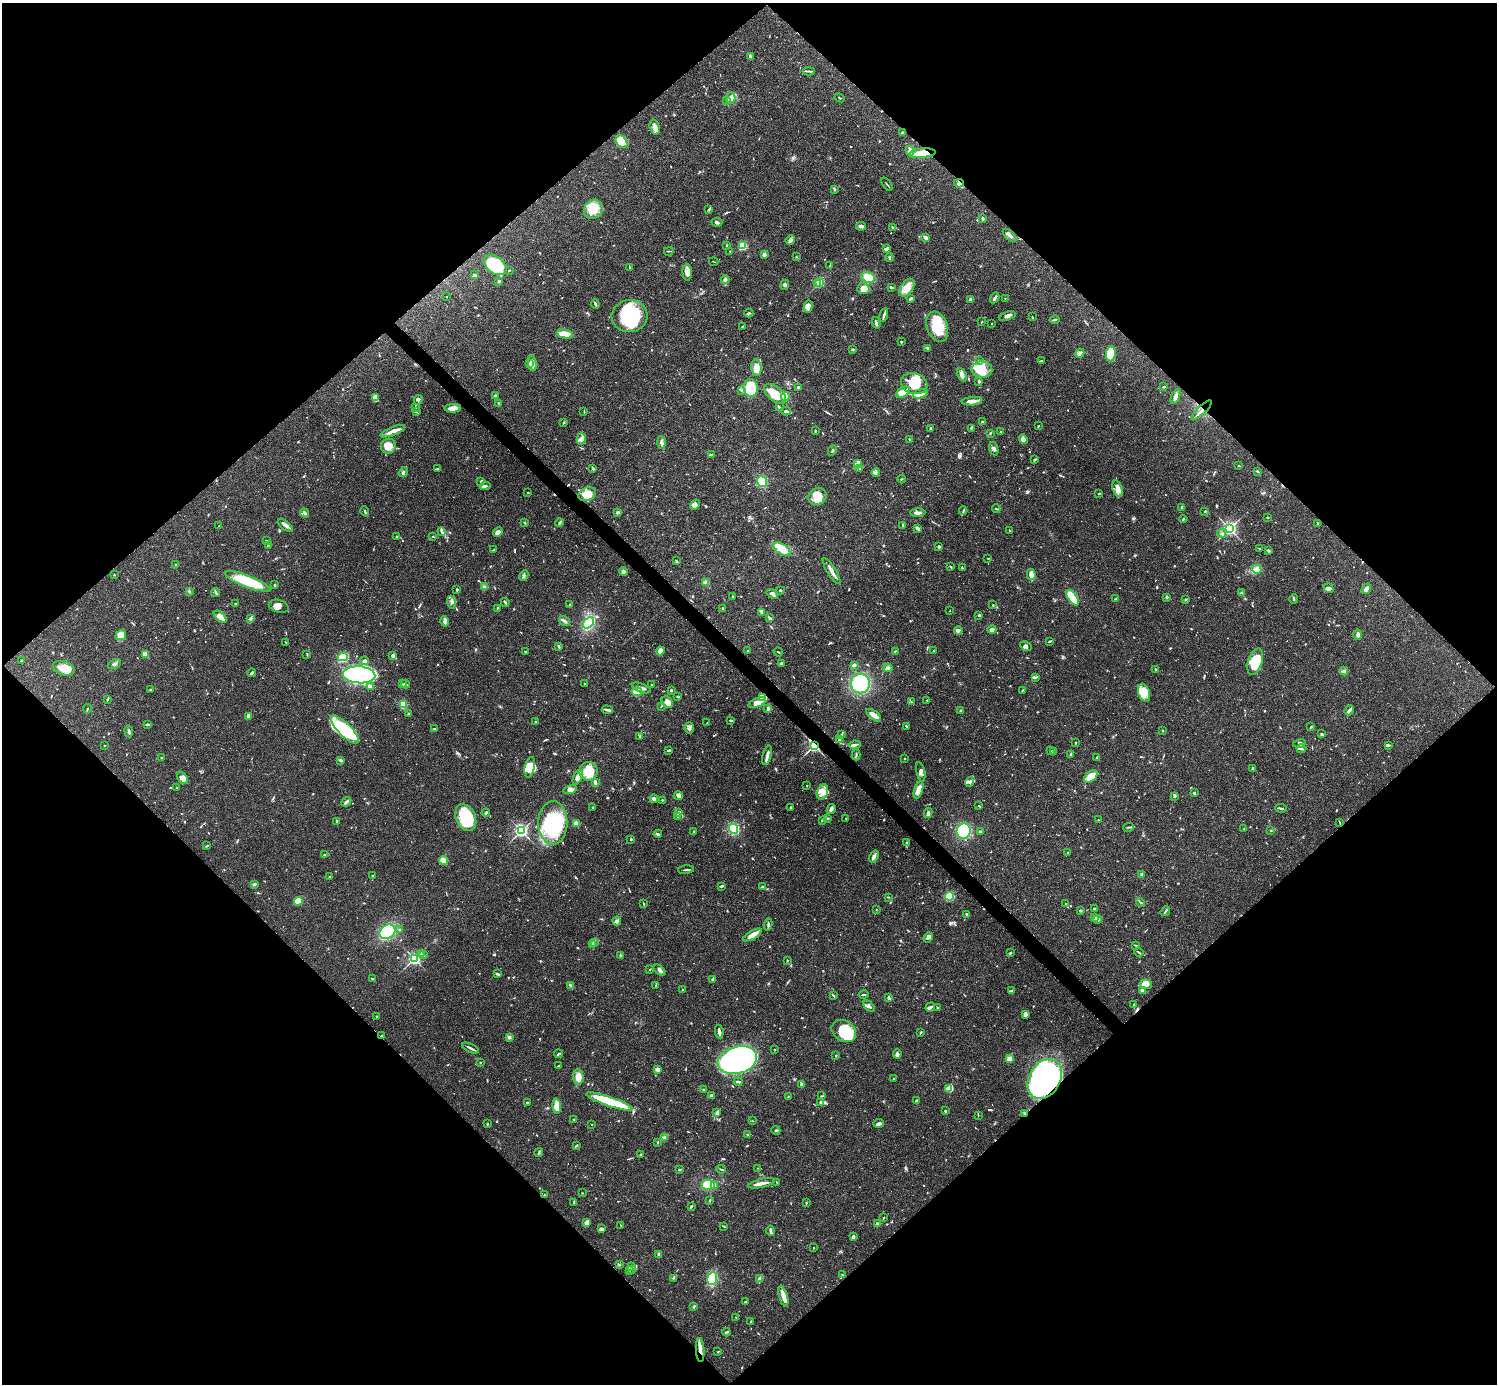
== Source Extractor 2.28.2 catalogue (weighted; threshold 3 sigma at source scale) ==
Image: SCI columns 1-5978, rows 158-5682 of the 5982 x 5981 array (HDU 1 of 3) = the unmasked area's bounding box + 8 px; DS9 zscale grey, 4 x 4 block average (1 PNG px = mean of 4 x 4 image px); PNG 1499 x 1386 px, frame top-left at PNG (2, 3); each listed source drawn as its Kron ellipse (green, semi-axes under 4 px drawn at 4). Shown black and unused: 51% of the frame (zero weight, under 3 of 4 exposures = <1% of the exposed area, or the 3 px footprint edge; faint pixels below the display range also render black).
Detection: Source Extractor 2.28.2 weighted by HDU 2 'WHT'. Background 0.0411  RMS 0.0027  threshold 0.012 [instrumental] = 3 sigma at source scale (4.5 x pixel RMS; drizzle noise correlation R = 1.50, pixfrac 1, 0.05/0.05 arcsec/px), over >= 5 px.
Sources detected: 1068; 4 too faint to see at this stretch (4 x 4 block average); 9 inside a brighter object's white glare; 8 cosmic-ray / hot-pixel residue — neither listed nor drawn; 28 coinciding with a brighter row at this scale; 68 inside a brighter listed object's ellipse — not listed separately; of the other 951, all 500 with FLUX_AUTO >= 0.999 (the completeness limit of this list) listed and drawn (451 fainter detections not listed), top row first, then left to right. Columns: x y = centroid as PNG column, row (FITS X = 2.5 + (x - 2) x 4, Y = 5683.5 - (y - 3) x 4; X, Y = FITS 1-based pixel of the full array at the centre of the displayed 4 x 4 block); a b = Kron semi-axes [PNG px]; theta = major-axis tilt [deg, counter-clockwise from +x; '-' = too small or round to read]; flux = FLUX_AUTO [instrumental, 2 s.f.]
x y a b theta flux
750 56 4 2 - 2.7
809 71 6 2 -1 2.3
731 98 5 4 - 8.1
840 98 5 2 - 1.7
727 101 3 2 - 2.4
655 127 8 5 -74 7.2
902 133 3 2 - 1.1
621 141 7 5 -49 43
910 151 5 3 - 6.7
922 153 13 4 6 27
959 183 5 4 - 6.7
887 184 7 2 -52 1.9
834 189 4 2 - 1.6
593 209 10 9 - 25
709 210 3 2 - 2.7
983 218 3 2 - 2.5
717 222 5 3 - 2.8
861 226 5 3 - 4.3
892 227 2 2 - 2
1010 235 8 3 -44 5.2
925 237 4 2 - 6
790 240 5 4 - 4.2
727 245 2 2 - 4.8
742 246 2 2 - 60
887 248 3 2 - 4.2
669 251 5 2 - 1.1
730 251 2 2 - 1
764 254 3 3 - 4.9
797 257 3 2 - 1.1
889 257 4 2 - 2
714 261 5 2 - 1.1
495 265 13 8 -36 93
830 266 2 2 - 1.2
630 267 4 2 - 1.7
509 270 2 2 - 1.4
687 272 8 4 -88 8
475 275 3 2 - 2
868 277 7 5 -22 23
725 280 4 3 - 3.2
499 281 2 2 - 12
820 282 2 2 - 150
817 284 2 2 - 14
785 285 5 3 - 3.1
891 287 3 2 - 1.9
907 288 10 6 55 15
863 289 6 5 - 17
447 296 2 2 - 1.1
995 298 6 2 59 4.8
1005 298 2 2 - 1.2
911 299 4 2 - 3.5
970 299 2 2 - 14
595 304 5 2 - 3.6
808 306 6 4 74 13
749 313 4 2 - 2.2
884 315 7 2 75 4
629 316 18 16 4 120
1007 316 8 4 18 5.7
1032 317 2 2 - 2
1055 320 5 2 - 2.8
982 322 2 2 - 1.1
876 323 6 3 -74 5
991 324 2 2 - 2.2
743 326 3 2 - 1.2
937 327 15 10 -70 51
565 334 8 2 -10 55
901 342 2 2 - 2
928 348 4 2 - 4.7
853 349 4 2 - 1.8
1080 353 5 3 - 4.3
1111 354 7 5 83 54
980 361 2 2 - 1.2
1041 361 3 2 - 1.9
532 363 8 3 -79 6.5
529 364 3 2 - 1.6
757 368 8 5 -82 14
982 369 10 8 -4 21
962 375 7 4 -63 6.1
979 381 3 3 - 1.9
914 384 13 10 -16 43
798 387 3 2 - 2.4
1163 387 3 2 - 2.3
751 388 9 7 -83 67
741 390 3 2 - 1.6
903 392 7 4 32 12
775 394 13 7 -40 37
920 394 8 4 20 10
495 396 3 2 - 1.4
785 396 4 4 - 22
1176 396 8 3 67 5.9
375 398 4 3 - 4.6
418 400 5 3 - 3.8
972 401 10 2 6 15
498 403 3 2 - 1.5
416 407 3 2 - 1.1
779 407 3 2 - 2.2
453 408 8 3 1 13
1202 410 13 2 43 5.9
584 411 3 2 - 1
786 411 5 2 - 4.6
416 412 2 2 - 2.3
983 422 3 2 - 4.1
564 423 3 2 - 1.2
1038 426 2 2 - 1
930 428 3 2 - 2.8
971 429 3 2 - 1.4
393 431 13 3 22 10
815 431 4 2 - 2.1
1001 432 2 2 - 1
990 433 4 2 - 1.5
581 439 6 4 74 6.3
1023 439 4 4 - 7.9
910 440 4 2 - 1.9
661 442 6 3 -87 5.9
388 446 7 7 - 14
994 449 7 3 -71 4.5
832 450 5 2 - 2.7
711 454 4 2 - 1.2
1035 459 4 2 - 1.6
857 464 4 4 - 4
1239 466 2 2 - 1
593 468 4 2 - 1.7
860 468 2 2 - 1
437 469 4 2 - 2.7
1257 471 3 2 - 1.7
403 472 5 2 - 3.1
876 473 4 2 - 2.3
901 479 4 2 - 1.1
481 481 3 2 - 2.1
762 481 5 5 - 31
485 486 5 3 - 3.3
1118 489 9 5 -70 10
528 492 2 2 - 1.8
1099 493 3 2 - 1
587 494 9 6 26 26
817 496 9 8 - 24
695 505 5 4 - 6.5
1182 507 2 2 - 3.1
996 509 4 2 - 1.6
365 511 5 2 - 2
963 511 4 2 - 1.5
1205 511 3 2 - 1.6
618 512 3 2 - 3.9
305 513 5 2 - 3.7
918 513 7 3 0 6.2
1267 518 2 2 - 1.7
1183 519 4 2 - 1.8
559 522 4 3 - 3.1
525 523 3 2 - 1.4
1317 523 3 2 - 1.7
285 525 9 3 -39 5.3
903 525 4 2 - 2.2
219 526 2 2 - 1.3
918 528 4 2 - 7.1
1229 528 3 3 - 340
1009 530 3 2 - 1.1
442 531 3 3 - 2.4
498 532 5 4 - 7.6
1222 534 4 2 - 4.1
433 536 2 2 - 1.1
397 537 2 2 - 1.5
266 540 2 2 - 1.2
268 545 2 2 - 1
939 547 3 2 - 2.8
494 549 2 2 - 1.8
782 549 10 5 -34 26
1259 549 3 2 - 1.4
1268 551 4 3 - 2
988 558 2 2 - 1.1
676 561 4 2 - 1.3
176 564 2 2 - 4.3
951 567 3 2 - 1.4
962 568 3 2 - 1.5
1257 569 5 4 - 5.5
831 571 15 3 -58 8.9
623 572 4 3 - 5.2
114 575 2 2 - 1
524 575 5 2 - 2.7
1031 575 5 2 - 17
247 581 24 6 -21 80
706 582 4 3 - 4.6
275 585 3 2 - 2.3
484 587 3 3 - 2.6
1329 588 5 3 - 4.1
1366 589 5 3 - 6.9
457 590 2 2 - 2.8
780 590 2 2 - 2.3
189 592 3 2 - 1.5
216 593 5 2 - 2.5
1241 593 3 2 - 1.5
772 594 6 3 -32 4.6
733 596 2 2 - 1.3
1167 597 3 3 - 1.8
1072 598 9 4 -57 90
1116 599 3 2 - 2
1186 599 3 2 - 1.5
1294 599 5 2 - 1.8
451 602 6 3 -71 4.2
505 602 4 2 - 2.6
235 603 2 2 - 1
569 605 3 2 - 1.3
993 605 2 2 - 1.4
279 606 10 6 -17 10
497 608 3 2 - 1.3
723 608 2 2 - 3.2
950 611 2 2 - 1.4
761 613 3 3 - 2.2
979 615 3 3 - 2
220 617 7 3 -41 22
251 618 4 3 - 2.8
770 618 3 3 - 2
444 621 5 3 - 5.7
564 621 6 2 -34 4.1
588 623 7 4 46 53
992 629 4 3 - 8.3
958 630 4 3 - 5.4
1358 634 5 4 - 4.2
121 635 5 5 - 18
1050 641 3 2 - 1.7
286 642 3 2 - 1
1026 646 6 4 -25 5.3
559 647 4 2 - 1.2
748 650 2 2 - 2
934 650 2 2 - 1
660 651 4 4 - 12
895 651 3 2 - 1
525 652 2 2 - 1.8
778 652 5 2 - 1.7
145 654 2 2 - 54
307 654 3 2 - 1.2
393 656 3 2 - 5.7
343 657 5 4 - 81
21 661 2 2 - 2
365 661 4 2 - 5.7
1255 662 13 7 72 58
781 663 3 2 - 4.4
115 664 7 2 28 3.2
854 665 3 2 - 4.2
64 668 11 6 -18 29
888 668 4 3 - 3.1
1155 669 2 2 - 1.2
1344 671 4 3 - 4.4
251 673 4 2 - 3.5
359 675 16 8 -4 610
1036 677 4 2 - 2.3
402 684 2 2 - 1.1
405 684 4 2 - 2.9
585 684 2 2 - 1.1
860 684 10 9 - 110
652 685 2 2 - 1.5
370 686 4 3 - 5.3
641 688 10 3 -21 6.9
151 689 4 2 - 1.3
671 690 2 2 - 4.3
1022 690 3 2 - 1.4
637 692 5 3 - 37
1144 693 9 5 -71 14
678 696 2 2 - 2
763 698 4 3 - 61
107 699 4 2 - 1.6
927 700 2 2 - 1.5
667 702 6 5 - 9.2
911 702 2 2 - 1.2
757 703 9 4 23 15
403 704 4 3 - 35
661 706 3 2 - 1.5
87 709 4 2 - 1.3
768 709 4 3 - 3.9
607 710 5 3 - 3.5
1349 710 5 3 - 5
961 711 3 2 - 2.3
408 713 2 2 - 1
874 715 9 3 -37 16
249 716 4 2 - 9.4
731 720 3 2 - 1.8
536 722 3 2 - 1.1
707 723 2 2 - 1.3
147 724 3 2 - 3.6
906 726 2 2 - 1.8
1311 727 4 2 - 1.3
689 728 5 4 - 4.8
434 729 3 2 - 1.9
345 730 19 6 -45 72
129 731 6 2 -83 3
1163 731 2 2 - 1.5
841 734 3 2 - 1.8
1322 734 3 2 - 1.9
640 737 3 2 - 1.8
839 739 3 2 - 1.8
1075 743 2 2 - 1.5
1299 743 6 3 14 4.5
104 745 2 2 - 1
814 745 2 2 - 420
854 745 6 2 8 5
1388 745 3 2 - 3.9
1301 749 5 2 - 2.4
669 750 4 2 - 2.3
1050 751 2 2 - 1.1
1053 752 3 2 - 1.3
767 755 10 2 75 8.1
856 755 5 2 - 2.4
1071 755 3 3 - 2
161 758 2 2 - 1.2
904 758 2 2 - 1.2
1097 758 3 2 - 2.9
341 760 3 2 - 3.7
530 767 10 5 78 18
1252 769 3 2 - 2.1
589 771 9 9 - 33
921 772 10 4 -77 7.7
578 777 8 4 67 9
1091 777 8 5 40 30
182 778 7 4 -52 10
595 782 3 2 - 6.1
969 782 5 3 - 4.7
807 786 2 2 - 1.1
177 788 3 2 - 1.1
570 789 7 4 15 6.9
919 790 9 3 73 18
822 792 8 5 70 13
1194 793 2 2 - 2.2
678 796 4 3 - 4.2
1175 796 4 3 - 2.1
654 799 4 3 - 4.5
662 800 2 2 - 1.9
346 802 5 2 - 4.6
979 806 3 2 - 1.1
593 807 2 2 - 1.1
790 807 2 2 - 1
1281 808 6 2 -11 2.8
831 809 5 2 - 5.8
678 812 3 3 - 3.6
486 813 4 2 - 2.6
928 813 5 2 - 5.4
678 816 2 2 - 1.2
466 818 14 9 -66 71
828 818 2 2 - 1.3
846 818 2 2 - 1.3
1098 820 3 2 - 1
337 821 3 2 - 1.6
822 821 3 2 - 1.9
1340 822 3 2 - 1.1
553 823 21 14 89 130
576 823 4 3 - 5
1128 827 5 2 - 2.2
733 829 5 4 - 59
1244 829 3 2 - 1.4
521 831 3 3 - 310
964 831 8 7 - 78
981 831 4 2 - 4.2
1271 831 2 2 - 1.1
694 832 2 2 - 1.2
658 834 4 2 - 3
631 839 2 2 - 1.8
906 843 3 2 - 1.6
207 846 4 2 - 1.5
1068 852 3 2 - 1.3
325 855 2 2 - 1.4
874 856 6 3 56 4.5
443 860 4 4 - 13
686 870 8 2 5 2.7
1142 875 3 2 - 2.9
373 876 2 2 - 1.9
330 877 2 2 - 1.1
254 884 4 2 - 1.9
721 886 4 3 - 2.4
762 887 2 2 - 3.8
950 896 4 4 - 39
888 897 3 2 - 1.1
298 901 4 3 - 35
1141 902 4 2 - 1.9
644 904 3 2 - 1.4
1066 904 2 2 - 1.3
1094 909 3 2 - 2.9
876 910 2 2 - 1.1
1080 910 2 2 - 3
1165 911 5 2 - 2.1
967 914 2 2 - 4.2
1094 917 3 3 - 4.7
1098 919 4 3 - 4.7
617 921 4 3 - 4.1
768 925 6 2 81 2.6
399 930 2 2 - 1.6
387 932 8 6 34 110
753 935 10 4 30 12
928 938 5 4 - 4.2
594 942 3 2 - 2.7
592 945 2 2 - 1.2
1136 945 4 2 - 2
1139 952 5 2 - 1.9
1010 953 3 2 - 1.3
421 954 4 2 - 1.7
423 955 4 2 - 1.5
620 955 3 2 - 2.1
414 959 2 2 - 330
787 960 2 2 - 1.2
650 970 2 2 - 1.3
660 970 7 3 -42 5.4
497 974 4 2 - 2.1
373 979 3 2 - 1.4
712 979 2 2 - 2.2
1146 984 6 5 - 8
570 985 3 2 - 3
655 985 3 2 - 1.1
683 990 3 2 - 1.3
1012 990 3 2 - 2
1142 991 3 2 - 2.4
863 994 5 2 - 1.7
833 996 3 2 - 2.3
889 998 3 2 - 5.1
1134 1004 3 2 - 1.2
869 1006 7 3 -47 4.8
930 1007 5 2 - 3.6
937 1008 2 2 - 2.1
1025 1014 4 3 - 6.4
377 1016 2 2 - 2.2
844 1031 13 10 -33 72
719 1032 7 2 -81 6.1
920 1033 3 2 - 2.2
382 1036 2 2 - 1.7
510 1037 2 2 - 1
471 1048 9 2 -25 4.4
775 1050 2 2 - 1.1
559 1054 4 2 - 2.5
897 1054 5 3 - 6.8
836 1056 2 2 - 1.2
1009 1059 2 2 - 51
737 1060 20 13 14 290
480 1062 2 2 - 1.3
558 1066 3 2 - 1.5
658 1070 3 3 - 8
578 1077 7 5 -88 15
893 1079 2 2 - 1
1045 1079 21 15 59 560
738 1082 4 2 - 3
801 1084 3 3 - 2.2
949 1089 4 2 - 27
704 1090 2 2 - 2
711 1095 2 2 - 8.1
788 1096 2 2 - 1
821 1096 4 2 - 1.5
609 1101 24 4 -19 110
916 1101 3 2 - 1.4
527 1102 3 2 - 2.4
821 1102 3 2 - 4
557 1106 7 3 -87 28
945 1111 2 2 - 1.9
717 1113 4 3 - 4.8
1024 1113 2 2 - 1.3
978 1115 3 2 - 1.1
574 1120 2 2 - 2.3
753 1121 3 2 - 1
879 1123 5 3 - 4.4
487 1124 2 2 - 1.5
592 1125 2 2 - 1
776 1130 4 2 - 2.1
748 1135 3 2 - 2.5
665 1137 3 3 - 2.6
657 1142 2 2 - 1.7
576 1145 3 2 - 1.9
539 1152 5 2 - 1.6
640 1155 3 2 - 1.4
758 1168 2 2 - 1.1
721 1169 5 2 - 1.8
679 1170 3 2 - 1.9
777 1182 2 2 - 1
761 1183 13 3 13 11
708 1185 6 5 - 37
715 1186 4 2 - 2.4
582 1193 2 2 - 1.2
544 1195 2 2 - 2.2
710 1201 3 2 - 1.2
574 1202 3 2 - 1.7
806 1203 3 2 - 1.1
691 1206 3 2 - 1.4
883 1218 2 2 - 1.1
587 1222 4 3 - 7.1
877 1223 3 2 - 3.7
621 1225 3 2 - 1.1
724 1226 4 2 - 1.1
601 1229 3 2 - 7.1
770 1231 5 2 - 4.7
853 1237 4 2 - 4.8
814 1248 2 2 - 1
659 1254 3 3 - 2.9
619 1265 2 2 - 1.3
632 1266 2 2 - 1.6
632 1269 3 2 - 1.4
629 1270 2 2 - 1.6
843 1275 3 2 - 1.3
674 1278 3 2 - 2.3
712 1279 6 5 - 44
760 1279 3 3 - 11
783 1296 11 3 -74 15
745 1302 4 2 - 1.4
694 1307 3 2 - 2.1
736 1317 2 2 - 1.1
751 1322 2 2 - 6
726 1332 4 2 - 1.9
700 1350 12 3 -86 11
718 1352 2 2 - 1.2
Overlapping masked pixels (flux is a lower limit): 9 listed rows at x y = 922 153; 959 183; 1202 410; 763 698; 814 745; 382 1036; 1045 1079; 1024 1113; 700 1350
Diffuse or blended objects may show on this block-average render without a row.